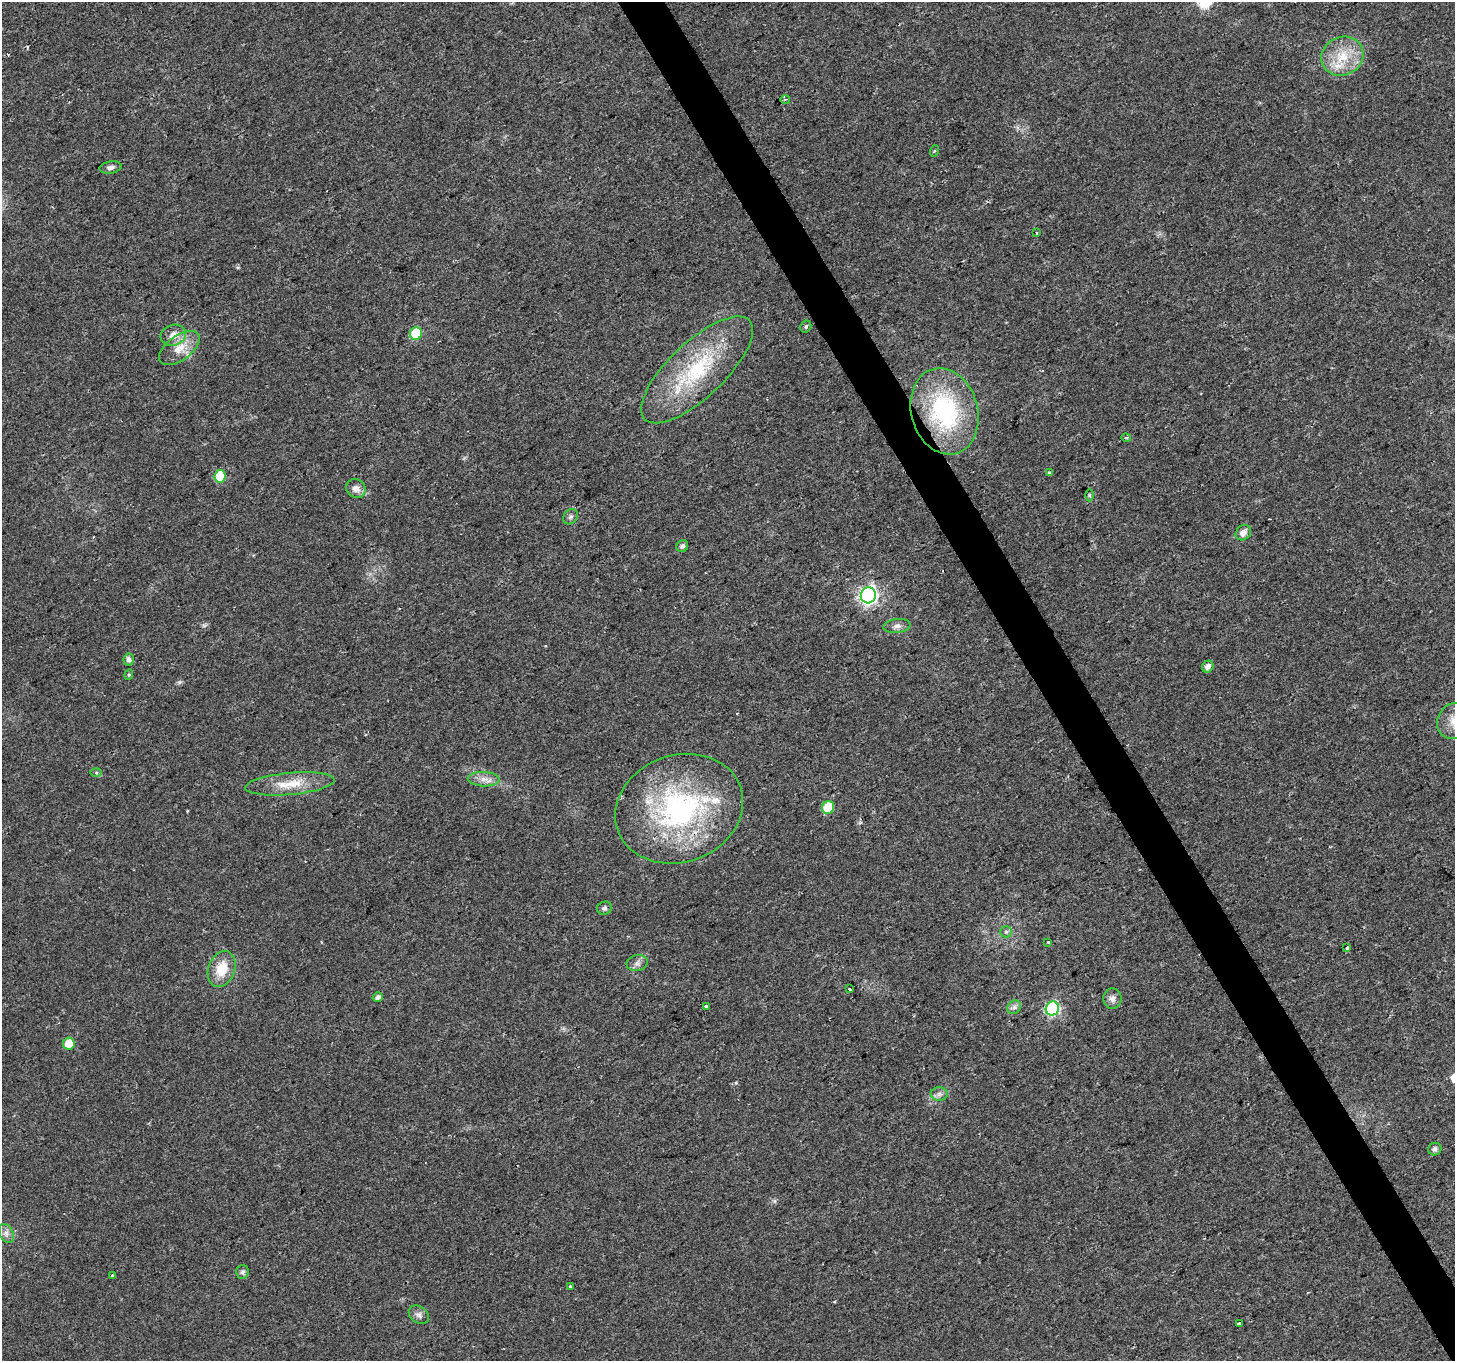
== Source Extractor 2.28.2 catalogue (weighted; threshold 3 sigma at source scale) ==
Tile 6 of 4 x 4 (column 2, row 2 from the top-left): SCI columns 1454-2906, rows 2825-4183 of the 5816 x 5708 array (HDU 1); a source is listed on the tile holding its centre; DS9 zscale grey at full resolution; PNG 1457 x 1363 px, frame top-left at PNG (2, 2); each listed source drawn as its Kron ellipse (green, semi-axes under 4 px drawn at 4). Shown black and unused: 3% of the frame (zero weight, under 2 of 3 exposures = <1% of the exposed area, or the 3 px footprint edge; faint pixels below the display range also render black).
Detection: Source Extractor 2.28.2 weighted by HDU 2 'WHT'; one run over the whole footprint, this tile lists its part. Background 0.0277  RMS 0.0057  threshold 0.0258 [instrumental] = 3 sigma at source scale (4.5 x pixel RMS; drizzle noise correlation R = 1.50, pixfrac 1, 0.0396/0.0396 arcsec/px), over >= 5 px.
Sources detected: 58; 5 cosmic-ray / hot-pixel residue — neither listed nor drawn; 2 inside a brighter listed object's ellipse — not listed separately; the other 51 listed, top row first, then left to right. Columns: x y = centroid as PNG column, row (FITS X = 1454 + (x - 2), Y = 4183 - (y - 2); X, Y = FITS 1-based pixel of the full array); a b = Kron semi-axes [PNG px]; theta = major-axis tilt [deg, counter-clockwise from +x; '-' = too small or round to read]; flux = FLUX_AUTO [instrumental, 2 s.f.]
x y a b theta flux
1342 56 21 19 27 18
785 99 5 3 - 0.61
934 151 6 3 71 0.61
111 167 11 6 9 2
1037 233 3 3 - 0.63
806 326 6 5 - 1.1
416 334 6 6 - 23
173 335 13 10 18 6.1
179 348 23 12 36 11
697 370 72 27 43 57
945 411 44 33 -75 72
1126 438 4 4 - 0.82
1049 473 3 3 - 1.7
220 476 6 5 - 23
356 488 10 9 - 3.7
1089 495 6 4 -90 0.81
571 517 8 6 51 1.6
1243 533 8 7 - 3.8
682 546 6 5 - 1.7
868 595 8 7 - 200
897 626 13 7 7 2.7
129 659 6 5 - 2
1208 667 6 5 - 3
129 675 5 4 - 0.78
1454 721 19 16 54 9.6
96 773 5 4 - 0.65
484 779 16 7 -3 4.8
290 784 45 11 5 15
828 807 6 6 - 20
679 809 65 53 20 120
604 908 7 6 - 1.5
1006 932 6 5 - 1.2
1048 942 3 3 - 0.57
1347 948 4 3 - 3.9
637 963 11 8 10 2.6
222 969 18 13 69 13
850 989 3 3 - 8.8
378 997 5 4 - 2.1
1112 999 10 9 - 3
706 1006 3 3 - 3.3
1014 1007 7 6 - 1.8
1052 1008 7 6 - 89
69 1044 6 6 - 11
939 1094 8 7 - 2.1
1435 1149 7 6 - 2.1
6 1233 10 7 -60 2.6
242 1272 7 6 - 1.5
112 1275 4 3 - 0.9
570 1287 4 3 - 1.3
419 1315 11 8 -36 2.5
1239 1323 4 3 - 2.2
Isophote crosses this tile's border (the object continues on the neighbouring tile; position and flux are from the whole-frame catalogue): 1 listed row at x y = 1454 721